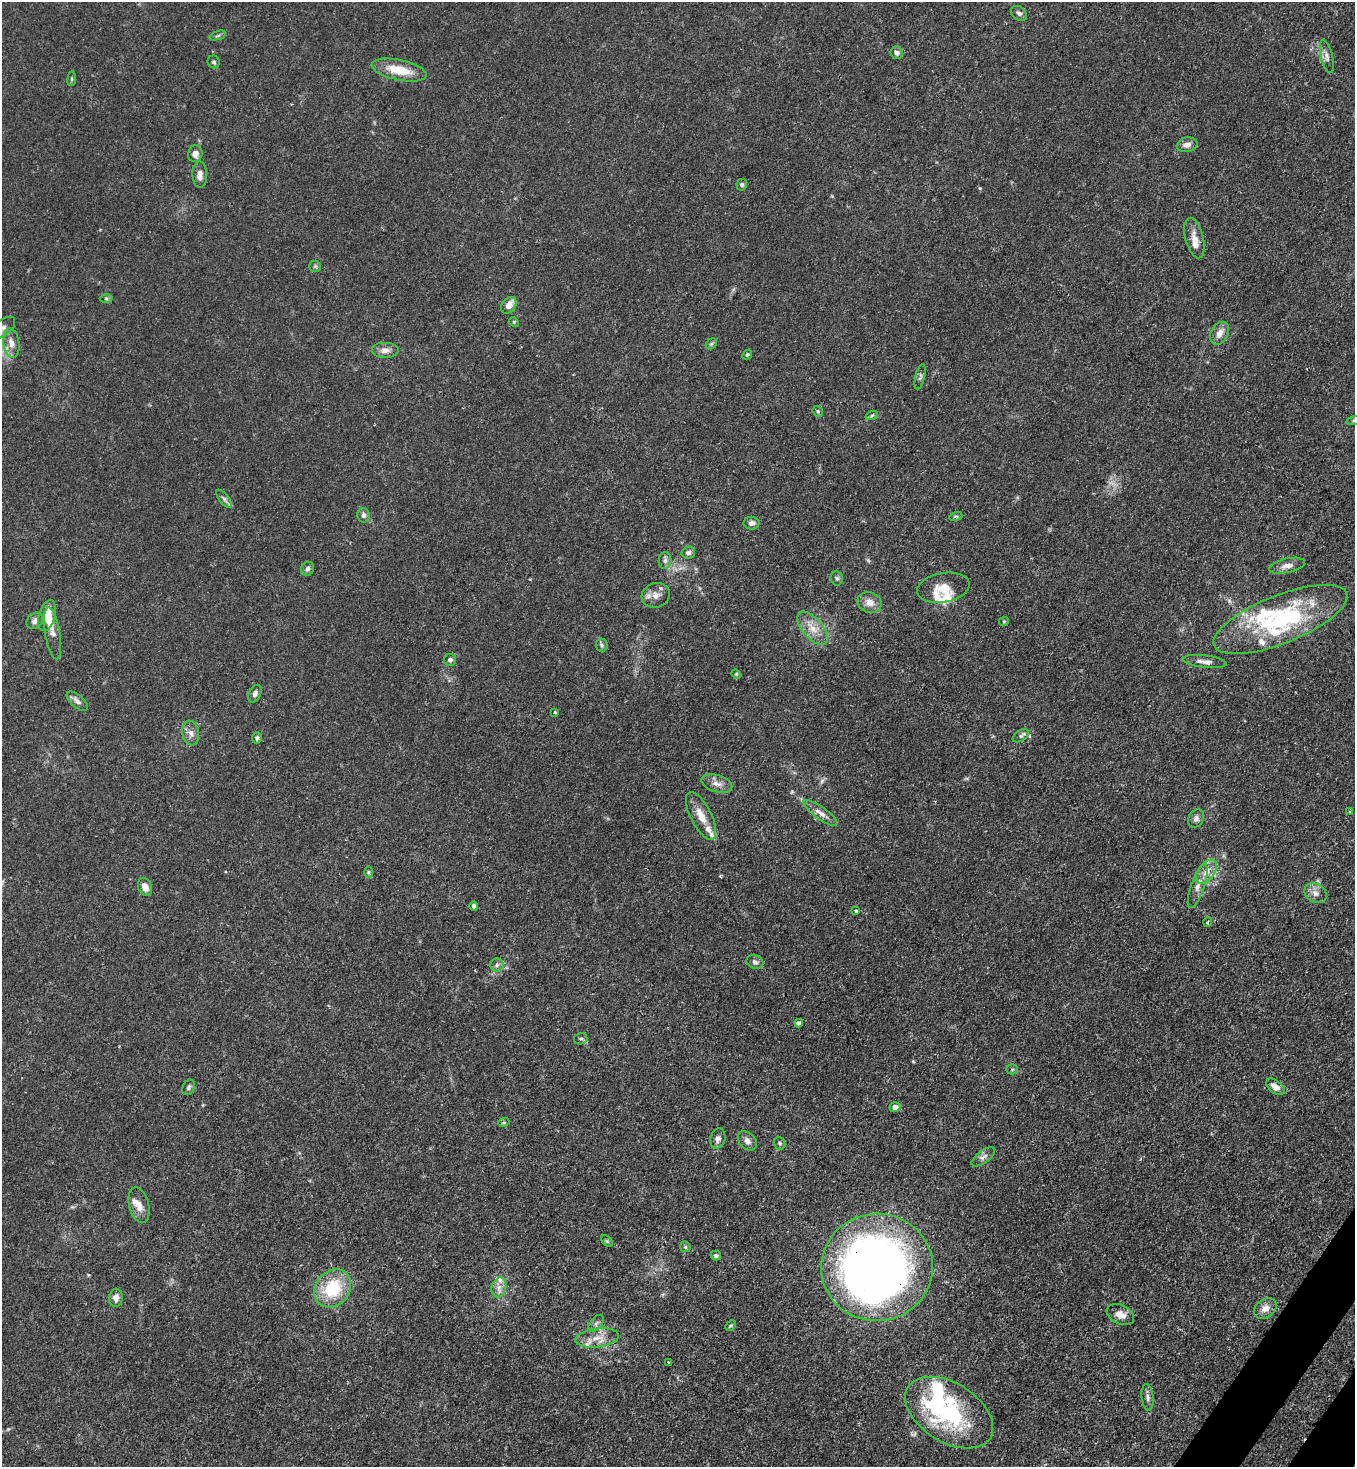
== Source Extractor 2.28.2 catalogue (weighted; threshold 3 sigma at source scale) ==
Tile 6 of 4 x 4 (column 2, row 2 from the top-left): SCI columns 1717-3069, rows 2990-4454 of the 6000 x 5978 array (HDU 1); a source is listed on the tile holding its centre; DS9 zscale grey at full resolution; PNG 1357 x 1469 px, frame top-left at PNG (2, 2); each listed source drawn as its Kron ellipse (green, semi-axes under 4 px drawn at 4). Shown black and unused: <1% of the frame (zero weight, under 3 of 4 exposures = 7% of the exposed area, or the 3 px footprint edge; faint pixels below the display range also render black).
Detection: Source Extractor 2.28.2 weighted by HDU 2 'WHT'; one run over the whole footprint, this tile lists its part. Background 0.02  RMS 0.0026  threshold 0.0118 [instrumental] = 3 sigma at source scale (4.5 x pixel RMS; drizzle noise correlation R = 1.50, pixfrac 1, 0.05/0.05 arcsec/px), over >= 5 px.
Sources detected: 113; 1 too faint to see at this stretch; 3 inside a brighter object's white glare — neither listed nor drawn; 13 inside a brighter listed object's ellipse — not listed separately; the other 96 listed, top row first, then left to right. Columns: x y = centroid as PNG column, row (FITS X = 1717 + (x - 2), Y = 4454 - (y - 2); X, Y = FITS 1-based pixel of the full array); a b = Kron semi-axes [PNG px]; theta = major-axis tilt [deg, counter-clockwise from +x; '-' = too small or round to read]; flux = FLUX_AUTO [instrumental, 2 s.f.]
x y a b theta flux
1019 13 9 6 -35 0.83
217 36 8 3 19 0.43
897 53 6 6 - 0.89
1327 56 17 6 -77 1.3
214 62 6 6 - 0.5
399 70 28 10 -12 7.1
72 79 7 4 82 0.38
1187 145 10 7 10 1.4
195 154 8 7 - 1.5
200 174 13 7 -88 1.7
742 185 5 5 - 0.62
1194 238 20 9 -75 2.5
315 266 6 5 - 0.45
106 298 6 4 -1 0.39
509 305 9 6 51 2.4
514 322 5 4 - 0.29
3 328 14 8 38 1.4
1220 333 12 8 61 2.1
11 343 15 8 -81 1.9
711 344 6 4 43 0.4
385 350 14 8 0 1.7
747 354 5 4 - 0.39
920 377 13 4 76 0.66
818 411 6 5 - 0.4
872 415 6 4 19 0.46
1354 420 7 4 19 0.52
224 499 11 4 -51 0.7
363 515 7 6 - 0.96
956 516 6 4 17 0.38
752 523 8 6 2 1.1
688 553 7 6 - 0.87
665 560 8 6 88 0.84
1287 566 18 7 12 1.8
308 569 7 6 - 0.87
837 578 7 6 - 0.55
943 588 26 14 10 4.6
656 595 14 12 17 2.3
870 602 12 10 -22 2.3
47 616 16 8 75 3.7
1280 619 71 24 22 27
35 621 9 7 45 1.1
1004 621 5 4 - 0.32
813 628 20 10 -48 3.7
53 633 26 7 -80 1.8
602 645 6 5 - 0.53
450 660 6 6 - 0.87
1205 662 22 6 -7 1.6
736 674 5 4 - 0.34
255 694 9 6 63 0.94
77 701 13 6 -41 1.1
554 712 3 3 - 0.3
191 733 12 8 -81 1.5
1021 736 9 5 34 0.66
257 738 6 4 84 0.51
717 783 16 8 -16 1.9
1349 811 3 2 - 0.3
821 813 20 6 -36 1.9
701 816 26 10 -63 4.3
1196 818 10 7 58 1
369 872 6 4 -89 0.36
1206 872 14 8 54 2.3
1198 886 23 6 70 2.2
145 887 9 6 -68 2.2
1316 893 12 9 -32 1.7
474 906 5 4 - 0.55
856 911 3 3 - 0.68
1208 922 5 3 - 0.26
755 962 9 6 -19 0.81
497 965 6 6 - 0.74
799 1023 4 4 - 0.86
581 1039 7 5 14 0.57
1012 1069 5 5 - 0.37
189 1087 8 6 61 0.63
1275 1087 10 6 -38 2
895 1107 5 5 - 1.8
504 1122 5 3 - 0.25
718 1139 10 7 76 1.1
747 1141 11 7 -46 1.2
780 1143 6 5 - 0.52
983 1157 14 6 36 1.1
139 1205 18 10 -75 2.5
607 1241 7 4 -44 0.4
685 1247 6 5 - 0.36
716 1256 5 5 - 0.49
877 1267 56 53 8 230
499 1287 10 7 73 1.6
333 1288 20 17 49 13
116 1298 9 7 84 1.5
1265 1308 12 9 36 2.2
1120 1315 14 9 -26 2.3
596 1323 10 5 50 0.82
731 1326 6 4 45 0.33
597 1338 22 9 7 3.7
669 1363 3 2 - 0.25
1148 1397 13 6 -84 1
949 1413 48 29 -32 34
Overlapping masked pixels (flux is a lower limit): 2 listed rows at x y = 877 1267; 949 1413
Isophote crosses this tile's border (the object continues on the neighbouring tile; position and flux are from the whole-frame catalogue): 2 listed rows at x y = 3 328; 1354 420